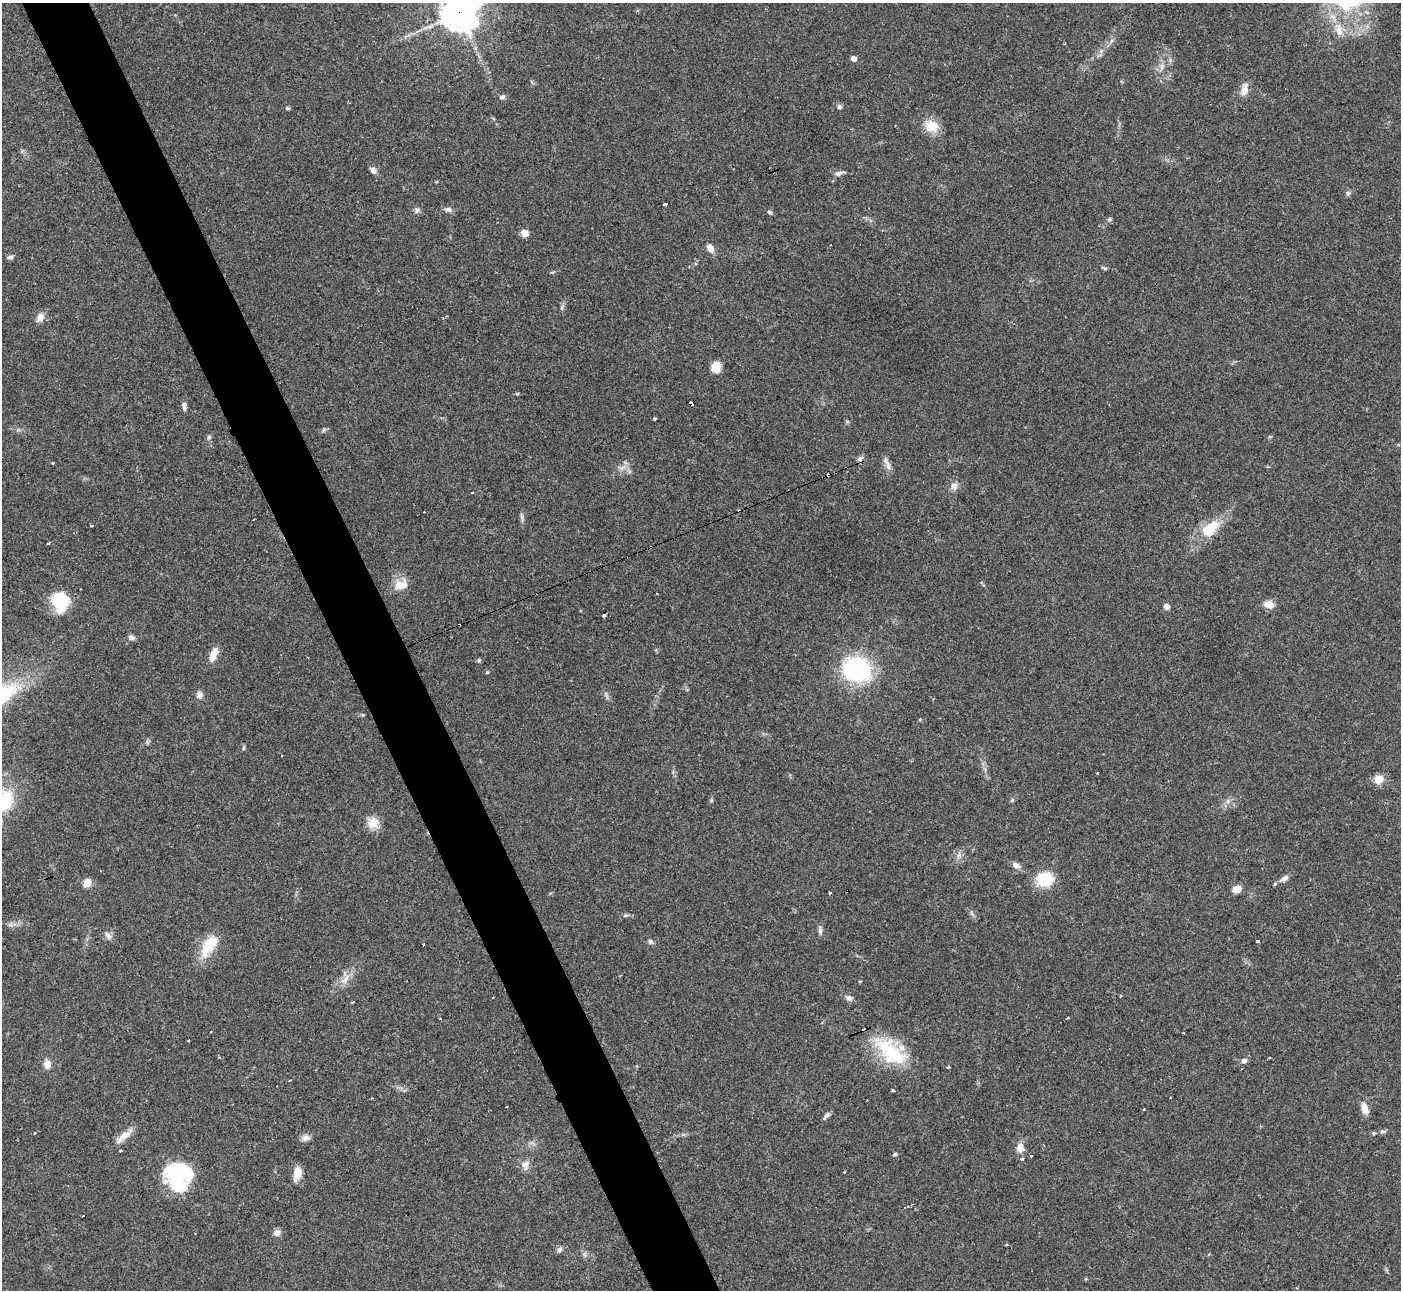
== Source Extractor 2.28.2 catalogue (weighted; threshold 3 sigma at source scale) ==
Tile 11 of 4 x 4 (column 3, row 3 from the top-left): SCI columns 2802-4200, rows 1440-2727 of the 5600 x 5588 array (HDU 1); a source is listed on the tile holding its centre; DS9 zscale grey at full resolution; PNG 1403 x 1292 px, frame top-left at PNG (2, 3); no overlay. Shown black and unused: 5% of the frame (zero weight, under 3 of 4 exposures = <1% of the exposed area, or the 3 px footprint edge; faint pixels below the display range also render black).
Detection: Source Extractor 2.28.2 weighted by HDU 2 'WHT'; one run over the whole footprint, this tile lists its part. Background 0.0513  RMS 0.0052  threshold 0.0234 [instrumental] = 3 sigma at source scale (4.5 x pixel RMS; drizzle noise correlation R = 1.50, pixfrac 1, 0.05/0.05 arcsec/px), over >= 5 px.
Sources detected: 127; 1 inside a brighter object's white glare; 12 cosmic-ray / hot-pixel residue — not listed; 6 inside a brighter listed object's ellipse — not listed separately; the other 108 listed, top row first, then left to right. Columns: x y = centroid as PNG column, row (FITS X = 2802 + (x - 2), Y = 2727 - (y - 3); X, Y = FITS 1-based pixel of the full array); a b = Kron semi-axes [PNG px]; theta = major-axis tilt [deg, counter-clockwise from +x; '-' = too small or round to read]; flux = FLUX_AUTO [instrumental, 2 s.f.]
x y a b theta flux
460 13 12 11 - 1100
1339 31 16 9 -66 5.1
1111 41 7 4 71 1.1
854 59 4 4 - 3.5
1162 66 9 6 90 2.1
1244 90 17 9 77 4.1
502 97 8 6 18 1.4
839 107 6 6 - 1.1
287 108 6 4 -1 0.74
932 126 19 15 -18 8.4
373 170 8 6 -43 2.3
838 173 12 5 13 2.1
1348 193 7 6 - 1.1
665 204 4 3 - 2.8
448 209 11 6 0 1.7
417 210 9 6 -83 1.4
770 212 7 5 -47 1
1109 220 7 4 59 0.84
525 233 9 8 - 3.2
710 248 10 7 -53 3.7
10 257 9 5 7 1.2
1105 268 6 4 18 0.67
562 307 7 4 72 0.94
40 317 12 8 55 3.5
716 367 10 7 79 9.1
517 394 6 4 2 0.59
691 403 4 3 - 20
184 406 10 6 -83 2
654 418 4 3 - 1.4
847 421 6 3 -19 0.63
324 430 7 5 69 0.93
209 437 6 6 - 0.95
53 463 3 3 - 3.3
888 466 13 7 -76 2.8
828 475 3 3 - 1.4
954 486 9 9 - 2.6
472 492 3 2 - 0.71
522 518 12 3 -81 1.3
1212 525 20 16 14 10
91 526 3 3 - 1.6
48 543 3 3 - 0.92
401 585 18 11 13 6.9
60 601 19 15 -74 25
1269 604 11 7 -11 5.2
1167 606 6 5 - 2.4
604 615 3 3 - 3.4
131 637 8 6 -25 1.7
213 655 17 7 68 5.8
479 660 5 5 - 0.74
857 670 14 12 -13 110
487 672 4 4 - 0.53
199 695 9 8 - 2
363 715 5 4 - 0.54
244 748 7 3 81 0.7
282 756 3 2 - 0.39
1097 773 2 2 - 0.35
1379 779 5 5 - 18
1012 800 6 5 - 0.78
1228 801 7 4 71 1.2
373 823 14 14 - 6.2
959 855 10 6 70 2
1016 865 11 7 -28 2.4
1285 878 9 6 40 2.4
1044 880 16 14 14 18
87 882 10 7 58 4.7
1237 889 8 6 24 6
830 893 3 3 - 1.9
626 915 6 5 - 0.86
820 930 11 5 90 1.6
108 936 12 6 -45 2
1257 941 3 3 - 1.2
650 942 7 6 - 1.3
423 944 3 3 - 1.8
209 945 33 14 55 14
345 980 16 7 43 4.5
1121 996 3 3 - 0.84
493 997 3 2 - 0.59
849 998 10 6 -18 1.9
353 1002 4 3 - 1.1
1068 1018 3 2 - 0.8
211 1032 3 2 - 0.51
189 1040 3 3 - 0.74
892 1052 46 24 -40 30
1244 1061 6 5 - 2.2
47 1064 9 7 78 4.1
948 1068 3 3 - 1.9
290 1080 3 2 - 0.53
893 1090 3 3 - 1.2
506 1106 3 2 - 0.65
1364 1108 16 8 -72 4.3
825 1117 9 3 51 2.6
1382 1131 9 4 0 1.1
1374 1133 5 5 - 0.59
124 1136 26 8 38 5.4
306 1138 10 8 11 2.4
1020 1148 12 10 -81 3.7
120 1150 3 3 - 1.3
895 1154 5 4 - 0.72
1031 1156 3 3 - 0.81
525 1165 12 10 77 3.2
180 1171 36 21 -27 28
844 1172 3 3 - 1.4
297 1173 14 9 79 5.6
907 1206 7 3 13 1.4
277 1233 9 7 6 2.3
560 1250 9 6 45 1.4
585 1255 7 4 -71 1.1
1297 1288 3 2 - 0.42
Overlapping masked pixels (flux is a lower limit): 3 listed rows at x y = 460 13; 691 403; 828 475
Isophote crosses this tile's border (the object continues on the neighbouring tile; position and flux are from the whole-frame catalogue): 1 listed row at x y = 460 13